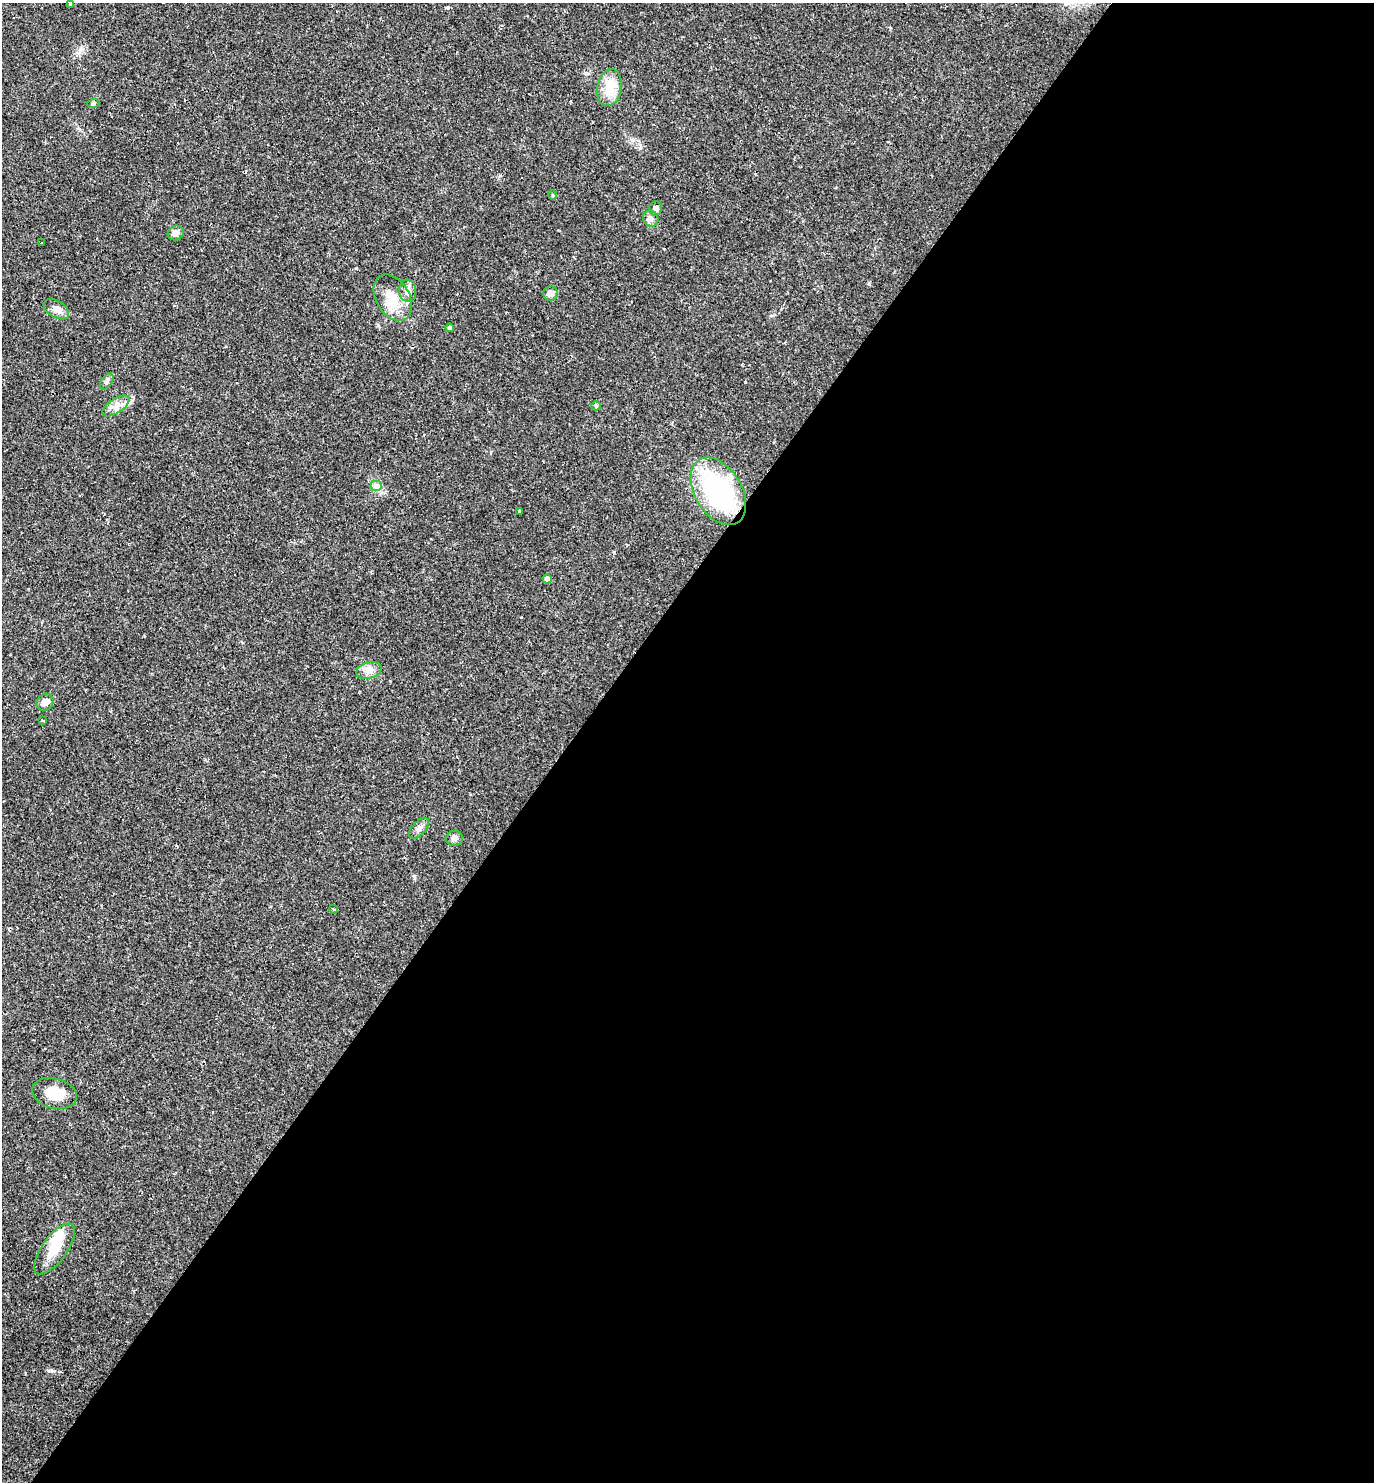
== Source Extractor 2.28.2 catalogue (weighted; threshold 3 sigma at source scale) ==
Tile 12 of 4 x 4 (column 4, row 3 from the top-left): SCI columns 4405-5776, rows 1481-2960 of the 5925 x 5920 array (HDU 1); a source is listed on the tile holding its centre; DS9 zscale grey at full resolution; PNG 1376 x 1484 px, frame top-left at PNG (2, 3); each listed source drawn as its Kron ellipse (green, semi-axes under 4 px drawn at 4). Shown black and unused: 59% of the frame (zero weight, under 2 of 3 exposures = <1% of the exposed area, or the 3 px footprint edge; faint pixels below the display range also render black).
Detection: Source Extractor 2.28.2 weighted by HDU 2 'WHT'; one run over the whole footprint, this tile lists its part. Background 0.0292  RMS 0.0039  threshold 0.0176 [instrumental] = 3 sigma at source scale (4.5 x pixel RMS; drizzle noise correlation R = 1.50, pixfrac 1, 0.05/0.05 arcsec/px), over >= 5 px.
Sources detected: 35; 1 inside a brighter object's white glare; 5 cosmic-ray / hot-pixel residue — neither listed nor drawn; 1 inside a brighter listed object's ellipse — not listed separately; the other 28 listed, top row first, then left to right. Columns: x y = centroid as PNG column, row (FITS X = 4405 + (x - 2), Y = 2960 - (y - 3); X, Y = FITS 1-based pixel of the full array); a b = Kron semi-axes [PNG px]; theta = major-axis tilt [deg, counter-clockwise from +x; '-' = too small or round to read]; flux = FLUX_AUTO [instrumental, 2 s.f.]
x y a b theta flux
70 4 3 3 - 0.57
610 88 18 12 80 9.1
93 104 6 4 18 0.51
553 195 4 3 - 0.38
656 208 7 6 - 1.5
651 219 8 7 - 1.4
176 233 8 7 - 1.8
41 243 3 3 - 7.1
408 291 11 8 -83 2.6
550 294 7 7 - 2.2
393 298 25 16 -59 9.1
56 309 14 8 -31 2.8
450 328 4 4 - 0.72
107 382 9 5 53 0.9
116 406 15 7 34 2.9
596 406 5 4 - 0.48
376 486 6 5 - 1
718 491 37 23 -59 59
519 511 3 3 - 0.6
547 579 4 4 - 1.4
369 670 13 8 16 2.5
45 702 9 8 - 2.6
43 721 4 2 - 0.34
419 828 13 6 46 1.9
454 838 8 7 - 1.7
333 909 4 3 - 0.36
54 1093 23 15 -15 8
54 1249 30 12 54 8.6
Isophote crosses this tile's border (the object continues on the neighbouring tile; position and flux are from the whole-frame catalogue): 1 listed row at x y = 70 4
Unlisted compact peaks at least as high as the median listed source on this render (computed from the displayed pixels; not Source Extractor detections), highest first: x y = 52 1371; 414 876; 614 552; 633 140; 640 148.